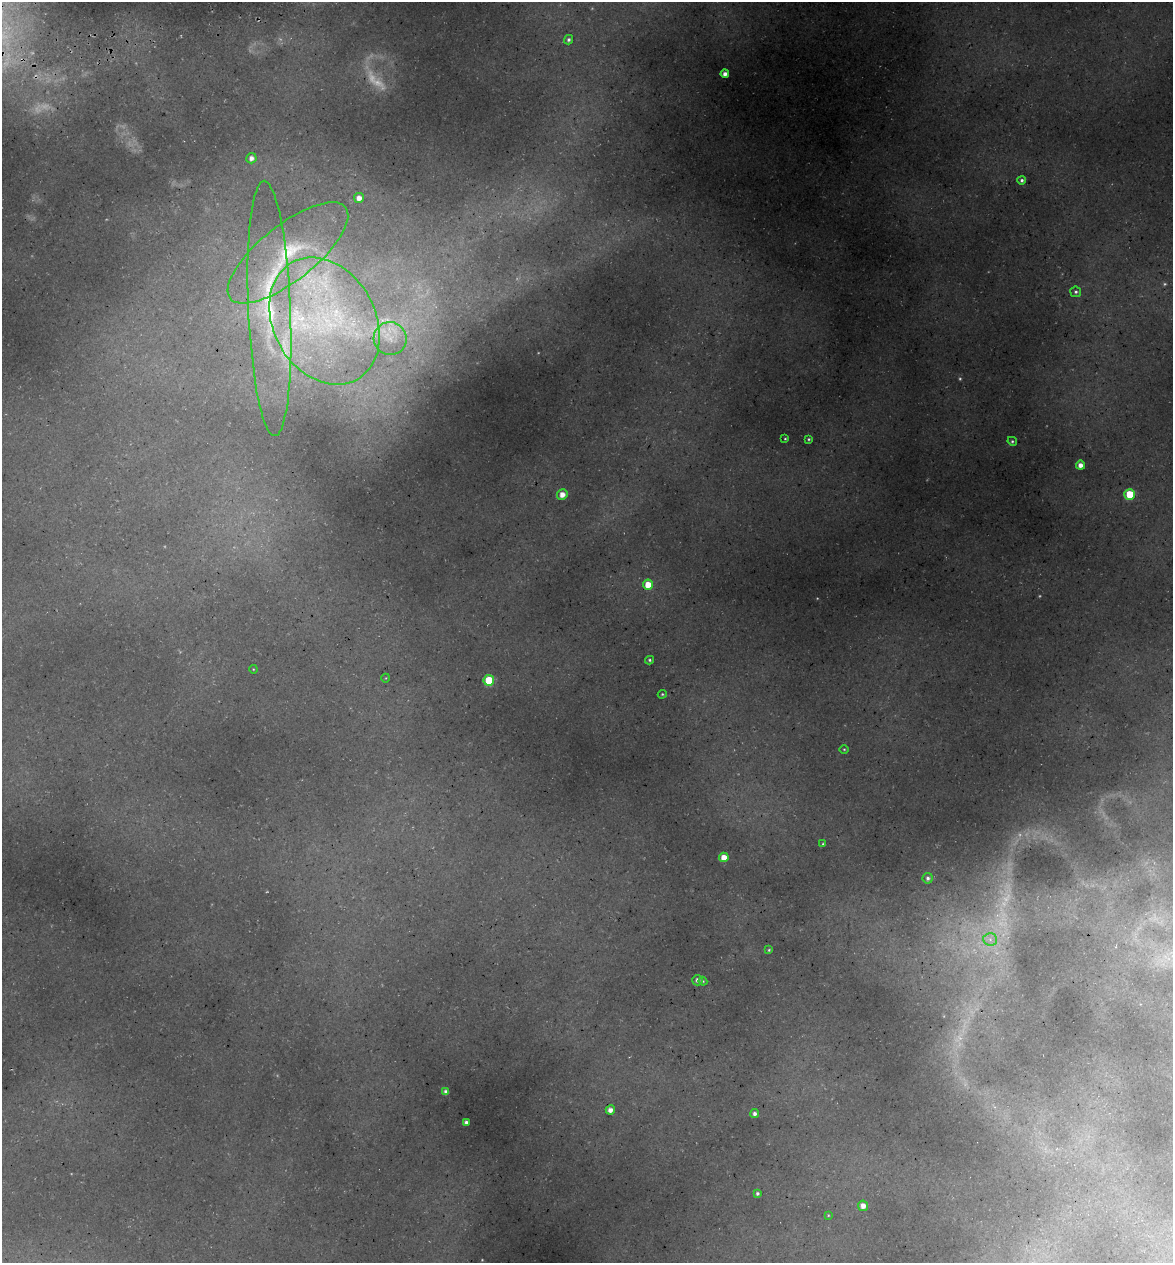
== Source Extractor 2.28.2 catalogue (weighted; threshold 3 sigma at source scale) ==
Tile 11 of 4 x 4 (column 3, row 3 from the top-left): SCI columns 2485-3655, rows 1336-2596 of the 4922 x 5194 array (HDU 1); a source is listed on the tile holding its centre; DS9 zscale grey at full resolution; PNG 1175 x 1265 px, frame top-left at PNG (2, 2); each listed source drawn as its Kron ellipse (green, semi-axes under 4 px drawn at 4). Shown black and unused: <1% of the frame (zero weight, under 3 of 5 exposures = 5% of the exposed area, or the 3 px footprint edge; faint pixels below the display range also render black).
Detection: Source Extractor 2.28.2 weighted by HDU 2 'WHT'; one run over the whole footprint, this tile lists its part. Background 0.16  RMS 0.0083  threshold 0.0373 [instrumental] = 3 sigma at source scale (4.5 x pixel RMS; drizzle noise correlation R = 1.50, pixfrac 1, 0.0396/0.0396 arcsec/px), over >= 5 px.
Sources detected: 57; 17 too faint to see at this stretch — neither listed nor drawn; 3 inside a brighter listed object's ellipse — not listed separately; the other 37 listed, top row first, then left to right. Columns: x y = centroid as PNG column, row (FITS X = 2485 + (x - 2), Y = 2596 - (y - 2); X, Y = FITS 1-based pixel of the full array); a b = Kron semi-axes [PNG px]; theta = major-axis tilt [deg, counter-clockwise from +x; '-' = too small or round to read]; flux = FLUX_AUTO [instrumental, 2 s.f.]
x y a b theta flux
569 40 5 4 - 2.1
725 74 4 4 - 4.8
251 158 5 5 - 4.3
1022 180 4 4 - 1.8
359 198 5 5 - 5.8
288 253 73 28 38 83
1076 292 5 5 - 1.8
269 308 128 21 -88 100
324 321 67 51 -61 210
390 339 16 16 - 18
785 439 3 3 - 0.82
809 439 3 2 - 0.95
1012 441 5 4 - 1.3
1080 465 4 4 - 5.5
562 494 5 5 - 7.9
1130 494 5 5 - 32
648 585 5 5 - 14
650 660 4 3 - 1.3
253 669 4 3 - 0.64
386 678 4 3 - 0.55
489 680 5 5 - 41
662 694 5 4 - 0.97
844 749 5 3 - 0.87
823 844 3 3 - 0.72
724 857 5 5 - 11
928 878 5 5 - 2.6
990 939 7 6 - 3.1
769 950 4 4 - 1
697 980 5 5 - 2.7
703 981 4 4 - 0.84
446 1092 4 4 - 4.2
610 1110 4 4 - 5.2
755 1114 4 4 - 2.9
466 1122 4 4 - 2.1
757 1193 3 3 - 1.9
863 1206 5 5 - 6.4
828 1215 4 3 - 0.66